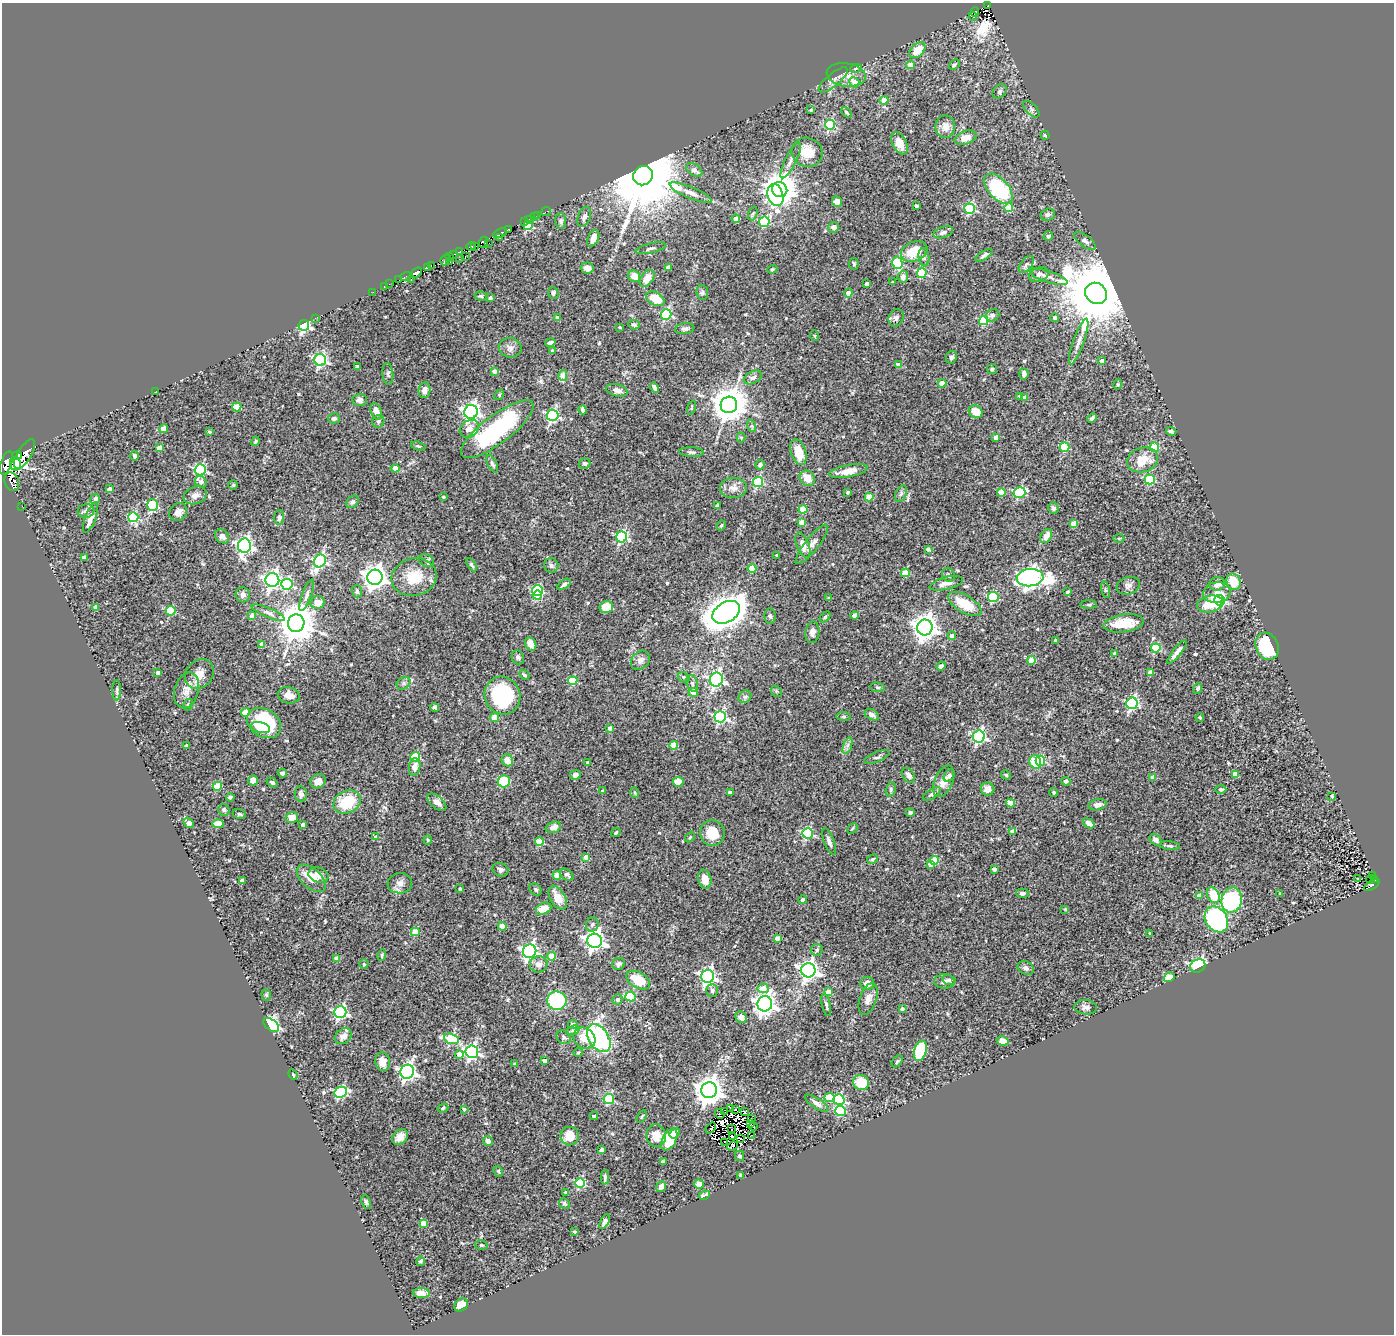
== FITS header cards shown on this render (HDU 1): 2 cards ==
NAXIS1  =                 1392
NAXIS2  =                 1332

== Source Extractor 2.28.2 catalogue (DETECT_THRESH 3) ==
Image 1392 x 1332 px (HDU 1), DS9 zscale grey, 1 PNG px = 1 image px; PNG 1396 x 1336 px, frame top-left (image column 1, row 1332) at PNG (2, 3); each listed source drawn as its Kron ellipse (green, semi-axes under 4 px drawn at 4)
Background 0.656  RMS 0.028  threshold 0.083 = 3 sigma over >= 5 px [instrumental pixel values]
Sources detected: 559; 10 with non-positive FLUX_AUTO (blend fragments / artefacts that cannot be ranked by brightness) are neither listed nor drawn; of the other 549, the 500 brightest by FLUX_AUTO listed and drawn (49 fainter detections omitted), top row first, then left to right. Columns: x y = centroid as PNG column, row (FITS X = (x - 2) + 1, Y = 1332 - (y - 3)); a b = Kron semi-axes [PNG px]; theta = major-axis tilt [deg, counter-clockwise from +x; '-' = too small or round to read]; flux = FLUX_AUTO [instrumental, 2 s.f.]
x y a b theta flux
988 5 3 2 - 38
975 12 5 3 - 33
973 17 4 2 - 22
917 50 9 6 44 31
911 65 4 4 - 33
954 65 6 4 43 3.5
856 68 6 3 19 1.9
846 75 20 11 -8 20
833 80 18 6 40 10
854 82 5 4 - 20
1000 91 8 6 46 4.9
884 100 4 4 - 19
1031 109 10 5 -46 5
811 110 4 3 - 2
846 112 6 4 -48 2.3
830 125 5 5 - 150
945 127 11 10 - 16
1045 135 4 3 - 2.2
965 138 11 6 20 21
899 143 12 7 -64 24
807 152 16 14 -22 37
791 160 19 5 64 10
694 170 9 5 -36 9.6
643 176 10 9 - 30000
998 189 18 10 -48 180
780 190 8 7 - 3400
691 193 23 5 -23 14
775 195 11 7 -74 510
837 202 5 5 - 14
916 206 4 4 - 3.3
1009 208 4 4 - 39
970 209 5 5 - 180
546 211 5 2 - 5.9
753 214 7 4 69 3.3
538 215 2 2 - 3.8
1048 215 7 6 - 5
534 217 2 2 - 7.9
584 217 10 6 70 7.3
736 219 4 4 - 24
529 220 3 2 - 13
561 221 7 5 -87 4.9
525 222 3 3 - 26
764 222 5 5 - 120
528 225 4 4 - 120
833 227 5 5 - 8.5
508 229 3 2 - 30
943 232 10 5 18 6.3
500 233 7 3 25 570
1048 236 5 5 - 5.3
499 237 3 2 - 110
593 238 9 5 65 14
1085 241 12 5 -37 7.4
483 242 5 3 - 210
488 243 2 2 - 14
471 246 4 3 - 1.9
475 247 3 2 - 52
651 248 15 5 13 5.9
459 252 4 2 - 6.1
914 252 14 9 23 48
453 255 4 3 - 9.7
984 255 10 4 34 5.9
449 256 4 3 - 26
465 257 3 2 - 36
924 257 9 5 -83 5.1
459 259 2 2 - 8.4
445 260 6 4 64 73
450 262 3 3 - 22
897 263 6 5 - 110
854 264 6 5 - 2.5
1026 264 10 5 52 6.2
431 266 3 2 - 16
427 267 3 3 - 140
668 267 4 3 - 9.6
587 268 6 5 - 10
772 269 5 4 - 2.1
416 273 6 4 37 410
922 273 5 5 - 110
1039 275 10 7 21 8.5
634 276 6 5 - 17
406 277 5 3 - 17
903 277 6 5 - 7.8
1048 277 20 5 -18 11
647 278 9 6 55 22
411 279 2 2 - 15
399 280 2 2 - 7.9
893 282 3 3 - 2.7
389 284 2 2 - 4.7
867 284 3 3 - 5.9
384 287 3 2 - 11
373 292 2 2 - 4.3
702 292 7 5 -84 4
553 293 6 5 - 4.7
848 293 5 4 - 14
1096 293 11 10 - 23000
481 296 6 4 -13 2.6
490 298 3 3 - 4.7
655 299 10 6 -29 42
666 314 5 5 - 160
992 315 7 6 - 6.5
315 318 2 2 - 100
558 318 4 4 - 11
896 318 9 7 65 6.9
1055 318 4 4 - 5.4
984 321 5 4 - 79
304 325 5 5 - 300
634 325 6 4 -6 3.9
620 327 3 2 - 2.4
685 329 10 5 8 5.6
815 336 5 3 - 2
1079 342 24 5 70 14
550 343 5 3 - 6.4
510 348 11 9 -10 9
552 351 4 3 - 3.3
951 357 6 5 - 4.8
320 360 6 6 - 280
1102 361 4 4 - 12
899 365 4 4 - 21
357 367 4 3 - 3.4
992 369 5 5 - 3
495 371 4 3 - 10
388 374 11 5 -85 4.8
1024 374 6 4 -85 6.3
563 375 5 4 - 23
753 377 9 6 27 6.4
942 383 4 4 - 35
1118 385 5 4 - 2.6
654 388 5 4 - 6.8
424 390 8 6 80 10
617 390 11 6 -14 9
155 392 3 2 - 3.9
499 395 6 4 50 2.4
1020 396 4 3 - 4.3
1025 397 4 4 - 13
359 400 7 6 - 6.7
729 405 8 8 - 4300
237 407 4 4 - 58
692 408 7 3 71 2.1
583 410 4 4 - 6.5
376 411 8 5 -70 18
471 412 7 6 - 710
976 412 7 6 - 26
553 415 6 5 - 260
334 418 6 5 - 4.4
1092 418 5 3 - 4.3
378 421 6 6 - 3.7
752 426 6 4 -71 3
164 429 4 4 - 20
469 429 10 8 38 14
497 429 44 14 37 250
1171 431 5 3 - 4.5
209 432 3 3 - 2.7
741 437 5 4 - 2.4
996 437 4 4 - 15
255 441 5 3 - 2.5
418 446 7 3 -17 2.5
1064 447 5 4 - 98
1154 447 4 4 - 87
159 448 4 4 - 25
691 452 12 5 -3 5
798 452 13 7 -72 34
25 454 17 7 59 810
17 456 5 4 - 280
135 456 5 4 - 4.3
1143 460 16 12 18 35
6 463 12 5 71 840
585 463 6 5 - 5.2
15 464 7 5 -80 13000
492 464 9 4 -64 4.6
760 465 5 4 - 6.2
395 468 4 4 - 22
200 470 5 5 - 250
848 471 19 6 12 20
807 478 8 7 - 23
1150 479 5 5 - 84
12 482 9 7 -68 150
201 482 6 5 - 9.1
758 482 5 5 - 160
233 485 5 4 - 2.4
733 488 13 10 4 14
109 489 4 4 - 7.2
848 492 3 3 - 2.7
1001 492 4 4 - 29
1019 493 6 5 - 170
901 494 9 5 65 5
195 495 12 8 20 10
443 497 3 3 - 2.5
869 497 4 4 - 43
95 499 5 5 - 5.8
352 502 7 5 48 5
153 505 5 5 - 120
22 506 2 2 - 5.5
717 506 4 3 - 3.3
1053 508 6 5 - 4.3
803 509 4 4 - 52
86 511 8 6 12 9
178 512 9 8 - 11
133 517 5 5 - 130
279 517 7 5 87 4.7
91 518 16 5 69 21
801 522 4 4 - 25
1074 523 4 4 - 22
721 525 5 3 - 2.2
222 536 8 6 -43 9.2
1046 536 7 5 59 15
622 537 5 5 - 210
1119 538 5 3 - 2
812 544 24 6 51 12
803 545 13 6 -69 15
244 546 7 6 - 610
928 549 4 3 - 4.6
777 555 3 3 - 2.5
84 557 4 3 - 5.5
320 561 6 5 - 290
426 561 8 6 -32 5.1
472 565 7 4 -57 3.7
551 565 7 7 - 5.1
752 569 4 4 - 53
905 573 4 4 - 61
948 575 7 6 - 4.2
375 577 7 7 - 1600
414 577 23 18 14 57
1030 578 13 8 4 930
272 580 7 7 - 740
1233 582 8 7 - 44
946 583 17 6 15 13
287 584 6 5 - 160
564 584 7 4 35 6.1
1217 584 8 7 - 11
1128 586 12 8 17 8.9
538 590 5 5 - 150
1105 590 8 3 -77 2.6
357 591 6 5 - 4.1
1067 592 3 3 - 3.2
1217 592 14 10 10 17
243 595 7 7 - 8.3
307 595 17 5 69 7.8
537 595 5 4 - 56
993 597 5 5 - 130
829 598 3 3 - 4.8
1219 600 5 5 - 240
318 602 7 6 - 21
965 604 19 8 -31 50
1210 604 13 8 12 55
1089 605 8 4 1 2.7
96 607 4 4 - 20
606 607 7 6 - 31
171 611 5 4 - 100
726 612 15 10 30 2400
268 613 18 5 -23 8.1
855 615 4 4 - 19
252 616 4 4 - 11
770 616 7 5 -88 3.9
825 617 6 4 45 2.3
296 623 8 8 - 5300
1124 623 20 9 8 50
925 627 8 7 - 1900
812 632 11 7 83 9.1
952 636 4 4 - 11
1056 640 4 4 - 3.5
262 644 4 4 - 12
531 644 7 5 -63 18
1267 646 14 11 -63 120
1156 648 4 4 - 73
1177 652 15 4 52 8.9
1114 654 4 3 - 7.8
518 657 7 6 - 4.3
640 660 10 8 43 9.3
1031 660 4 4 - 52
941 666 5 4 - 8
1150 672 4 4 - 20
158 673 4 4 - 10
199 674 16 13 50 19
524 675 5 3 - 2.9
684 677 6 5 - 4.7
716 680 7 6 - 450
573 681 4 4 - 89
404 683 7 6 - 4.8
692 683 8 5 -74 5.2
877 687 7 5 -7 3.2
1198 688 5 4 - 3.9
117 690 10 4 89 3.6
186 690 18 12 74 20
776 691 6 4 -47 2.6
693 692 5 4 - 18
289 695 11 8 -15 13
502 695 19 17 -69 150
745 697 7 5 41 4.3
1132 703 6 5 - 290
188 705 6 4 60 3.4
435 707 4 3 - 3.4
246 712 4 4 - 31
872 715 8 5 -32 8.3
720 717 6 5 - 260
844 717 7 4 -5 3.2
1200 717 4 3 - 2
495 718 4 4 - 46
264 723 18 13 -31 140
260 728 9 5 -14 26
610 728 4 4 - 12
979 737 6 6 - 350
187 745 3 3 - 2.6
674 745 4 4 - 51
848 745 9 4 71 5.5
415 757 5 5 - 68
877 757 13 5 21 4.9
507 760 6 5 - 15
1040 761 5 5 - 78
1035 762 7 5 -74 41
588 763 3 3 - 4
415 767 9 5 81 13
282 773 4 4 - 4.2
1235 774 4 4 - 25
575 775 5 5 - 7.1
908 775 8 5 -54 6.7
1006 775 5 4 - 2.3
949 776 7 5 54 6.1
1153 777 4 3 - 9.6
253 780 5 5 - 13
318 781 8 6 36 16
504 781 6 6 - 64
944 781 17 9 67 19
1066 781 5 4 - 5.1
272 782 6 4 -32 4
678 782 5 5 - 26
217 786 4 4 - 65
891 789 7 5 75 3.7
988 789 7 6 - 12
1221 789 5 4 - 2.9
603 791 3 3 - 3.4
1054 792 4 4 - 2.7
635 793 5 3 - 1.9
730 793 4 4 - 9.9
301 794 8 6 -82 7.3
932 794 10 4 33 5.4
1332 796 3 3 - 2.4
230 797 4 4 - 5.2
347 802 14 11 27 65
437 802 11 6 -39 12
1011 803 4 4 - 36
1098 805 9 5 12 13
224 810 6 5 - 4.9
910 812 4 4 - 3.4
239 814 6 4 -17 2.9
292 818 6 5 - 23
189 823 6 4 -53 29
1089 823 6 4 -35 12
218 824 5 4 - 33
303 825 4 4 - 8.7
553 827 8 5 18 9.3
852 828 6 3 45 2.2
616 832 5 3 - 2.7
1013 832 4 4 - 19
712 833 13 12 - 39
807 833 5 5 - 170
376 837 4 4 - 12
690 837 6 3 47 2.1
428 840 4 4 - 2.2
1156 840 7 5 -42 6.7
829 841 14 5 -69 7.4
539 842 4 4 - 52
1170 846 10 4 -5 3.7
586 857 4 4 - 19
872 859 6 4 28 2.9
934 860 4 4 - 43
930 864 4 4 - 12
994 869 4 3 - 9.3
501 870 8 6 -20 5.4
318 875 10 7 -16 11
557 875 4 4 - 31
567 875 7 5 -39 4.8
1373 875 3 3 - 5.1
311 878 17 9 -42 32
705 879 9 6 -78 18
1358 879 3 2 - 2.3
1370 879 4 2 - 2.5
1375 880 3 2 - 19
242 881 4 3 - 7
400 883 12 10 7 12
1372 885 8 3 32 40
460 889 3 3 - 3.2
536 889 7 5 -46 3.4
1022 893 6 4 -1 6
1280 893 3 2 - 2.2
1213 895 8 6 -63 45
1199 896 4 4 - 16
558 898 13 7 -61 27
803 900 4 4 - 4.4
1232 900 12 10 77 200
544 909 8 5 24 24
1065 909 3 3 - 2.1
1216 919 14 10 -57 450
592 924 7 6 - 5.5
502 926 4 4 - 27
415 932 4 4 - 36
1150 934 4 3 - 2.6
777 938 4 4 - 15
594 941 7 7 - 920
817 950 6 5 - 3.7
530 951 7 6 - 550
382 955 6 3 75 2.6
551 956 4 4 - 37
337 958 4 4 - 16
364 964 4 4 - 2.9
539 964 9 8 - 11
618 964 6 6 - 6.5
1198 966 8 6 27 200
1026 968 8 6 -25 7.3
808 970 7 7 - 970
708 976 6 6 - 480
1169 977 5 4 - 51
638 980 13 8 -29 49
949 980 7 5 -14 4.6
944 981 10 7 1 7.2
867 983 7 6 - 13
763 988 5 5 - 23
712 990 6 6 - 5.2
829 992 4 4 - 21
266 995 5 4 - 3
630 996 5 5 - 100
617 999 5 5 - 4.9
868 999 16 8 72 14
557 1001 10 9 - 140
765 1004 7 7 - 1400
826 1005 11 4 -78 4.6
1086 1007 11 7 -5 7.9
902 1009 4 4 - 4.6
340 1012 6 6 - 340
741 1017 6 5 - 10
573 1024 4 4 - 8.6
271 1025 9 5 -38 430
573 1030 7 4 19 4.4
343 1036 9 7 38 15
564 1037 7 6 - 4.8
584 1038 11 10 - 30
599 1038 15 10 -57 290
451 1039 7 5 -17 130
1003 1041 6 4 -10 14
920 1051 10 6 75 95
472 1052 6 6 - 400
578 1052 4 4 - 2.2
459 1054 4 4 - 25
544 1060 4 3 - 8.7
897 1061 7 4 51 3.2
382 1062 9 7 -83 17
515 1064 3 3 - 2.6
407 1072 7 6 - 600
293 1075 5 4 - 2
861 1082 8 7 - 46
709 1090 8 7 - 2500
341 1092 6 5 - 210
829 1098 5 4 - 45
609 1099 5 5 - 140
839 1100 5 5 - 180
817 1103 13 5 -34 10
443 1108 6 4 20 3.1
464 1109 3 3 - 3.3
731 1109 2 2 - 2.9
735 1110 3 3 - 6
840 1111 5 5 - 110
725 1112 4 3 - 5.2
744 1112 3 3 - 3.8
720 1114 5 3 - 5.7
594 1116 4 3 - 3.9
642 1116 7 3 60 2.1
751 1119 3 2 - 2.1
750 1123 3 2 - 4.7
753 1126 4 2 - 4.6
711 1128 6 3 50 6.8
731 1129 3 3 - 12
675 1133 6 4 52 14
751 1135 4 2 - 2.3
570 1136 9 9 - 35
656 1136 11 9 -84 25
733 1136 4 2 - 2.8
400 1137 9 6 43 13
741 1138 3 2 - 3.1
669 1139 11 7 63 77
488 1141 5 4 - 8.9
725 1143 4 2 - 2.2
732 1146 6 2 24 4.4
602 1150 4 3 - 5.4
740 1156 5 4 - 3.9
663 1161 4 3 - 7.1
498 1171 5 4 - 3.1
741 1175 4 4 - 3.2
605 1177 7 3 88 4.3
580 1183 5 5 - 120
699 1184 5 4 - 13
661 1186 6 4 52 13
566 1192 4 3 - 3.9
704 1195 6 3 25 7.8
366 1202 7 4 -66 3.3
564 1203 6 5 - 3.2
605 1222 8 4 60 6.7
423 1223 4 4 - 19
575 1232 3 3 - 2.1
481 1245 6 5 - 2.8
421 1261 5 4 - 2.9
421 1293 8 5 -3 20
461 1305 7 6 - 14
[49 fainter detections neither listed nor drawn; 10 non-positive-flux detections neither listed nor drawn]